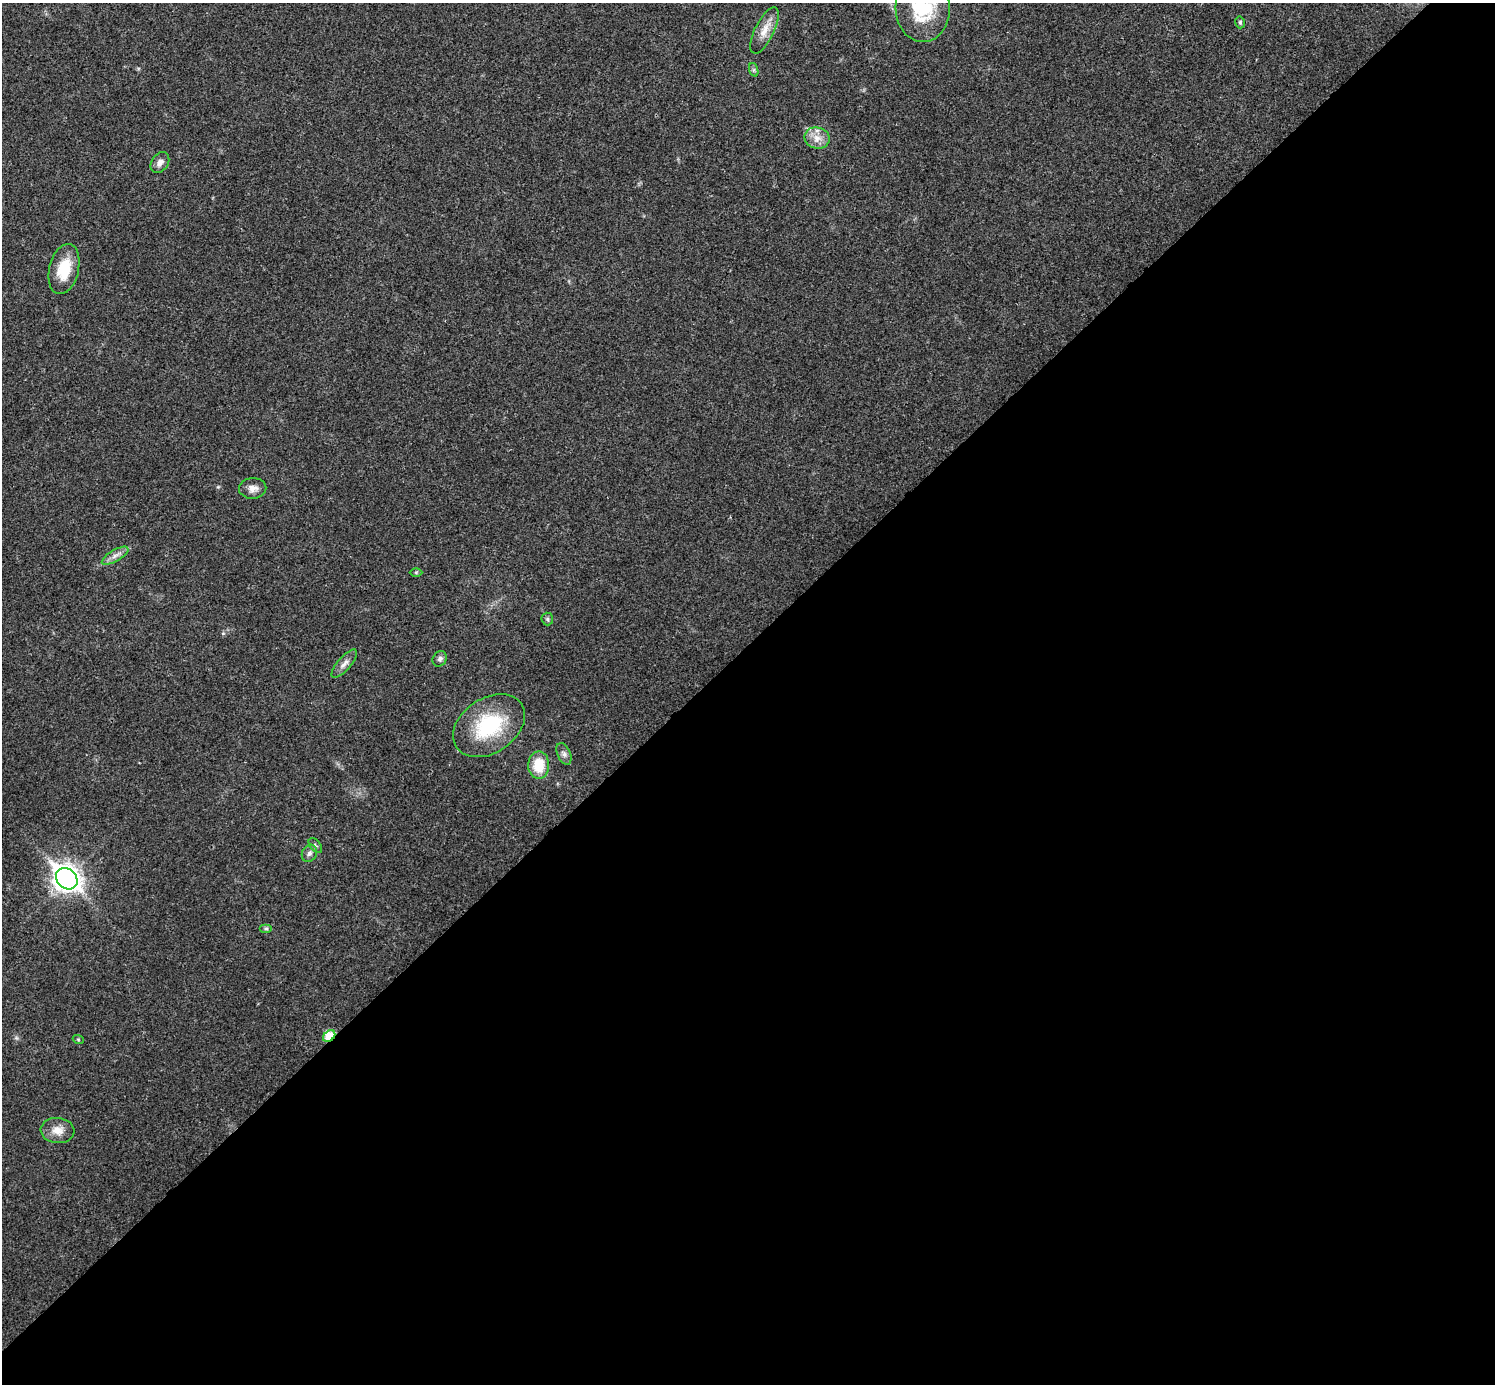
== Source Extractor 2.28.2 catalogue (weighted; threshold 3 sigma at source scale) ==
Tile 15 of 4 x 4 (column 3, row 4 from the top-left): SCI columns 2992-4484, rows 159-1540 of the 5985 x 5985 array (HDU 1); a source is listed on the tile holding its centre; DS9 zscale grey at full resolution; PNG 1497 x 1386 px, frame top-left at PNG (2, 3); each listed source drawn as its Kron ellipse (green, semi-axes under 4 px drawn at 4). Shown black and unused: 53% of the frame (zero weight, under 3 of 4 exposures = <1% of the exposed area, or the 3 px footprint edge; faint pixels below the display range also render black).
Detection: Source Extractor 2.28.2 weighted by HDU 2 'WHT'; one run over the whole footprint, this tile lists its part. Background 0.0215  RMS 0.0043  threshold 0.0192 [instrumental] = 3 sigma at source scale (4.5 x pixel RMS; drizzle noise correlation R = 1.50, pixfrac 1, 0.05/0.05 arcsec/px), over >= 5 px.
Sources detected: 23; all 23 listed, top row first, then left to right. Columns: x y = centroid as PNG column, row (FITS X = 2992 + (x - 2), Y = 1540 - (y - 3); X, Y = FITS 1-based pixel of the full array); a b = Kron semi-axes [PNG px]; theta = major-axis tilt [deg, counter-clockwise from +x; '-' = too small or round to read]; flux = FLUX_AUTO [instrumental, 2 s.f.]
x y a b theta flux
923 8 34 27 -87 27
1240 22 6 4 -76 0.76
764 30 25 9 64 5.7
754 70 7 4 -72 0.79
817 138 13 10 -13 4.3
160 163 11 8 54 2.5
64 269 25 14 77 13
253 488 13 10 3 3.1
115 556 15 5 30 2.4
416 572 6 4 0 0.59
547 619 6 6 - 0.78
440 659 8 6 59 1.3
344 664 18 6 48 2.6
489 726 39 27 34 32
564 754 11 6 -66 1.6
539 765 14 10 88 11
315 846 9 5 -52 0.93
309 853 9 7 59 1.6
67 879 12 9 -45 410
266 929 6 4 0 0.73
329 1036 7 5 39 16
78 1039 5 3 - 0.43
58 1130 17 12 -5 5.2
Overlapping masked pixels (flux is a lower limit): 1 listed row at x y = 329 1036
Isophote crosses this tile's border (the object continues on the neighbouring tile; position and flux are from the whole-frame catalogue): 1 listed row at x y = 923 8